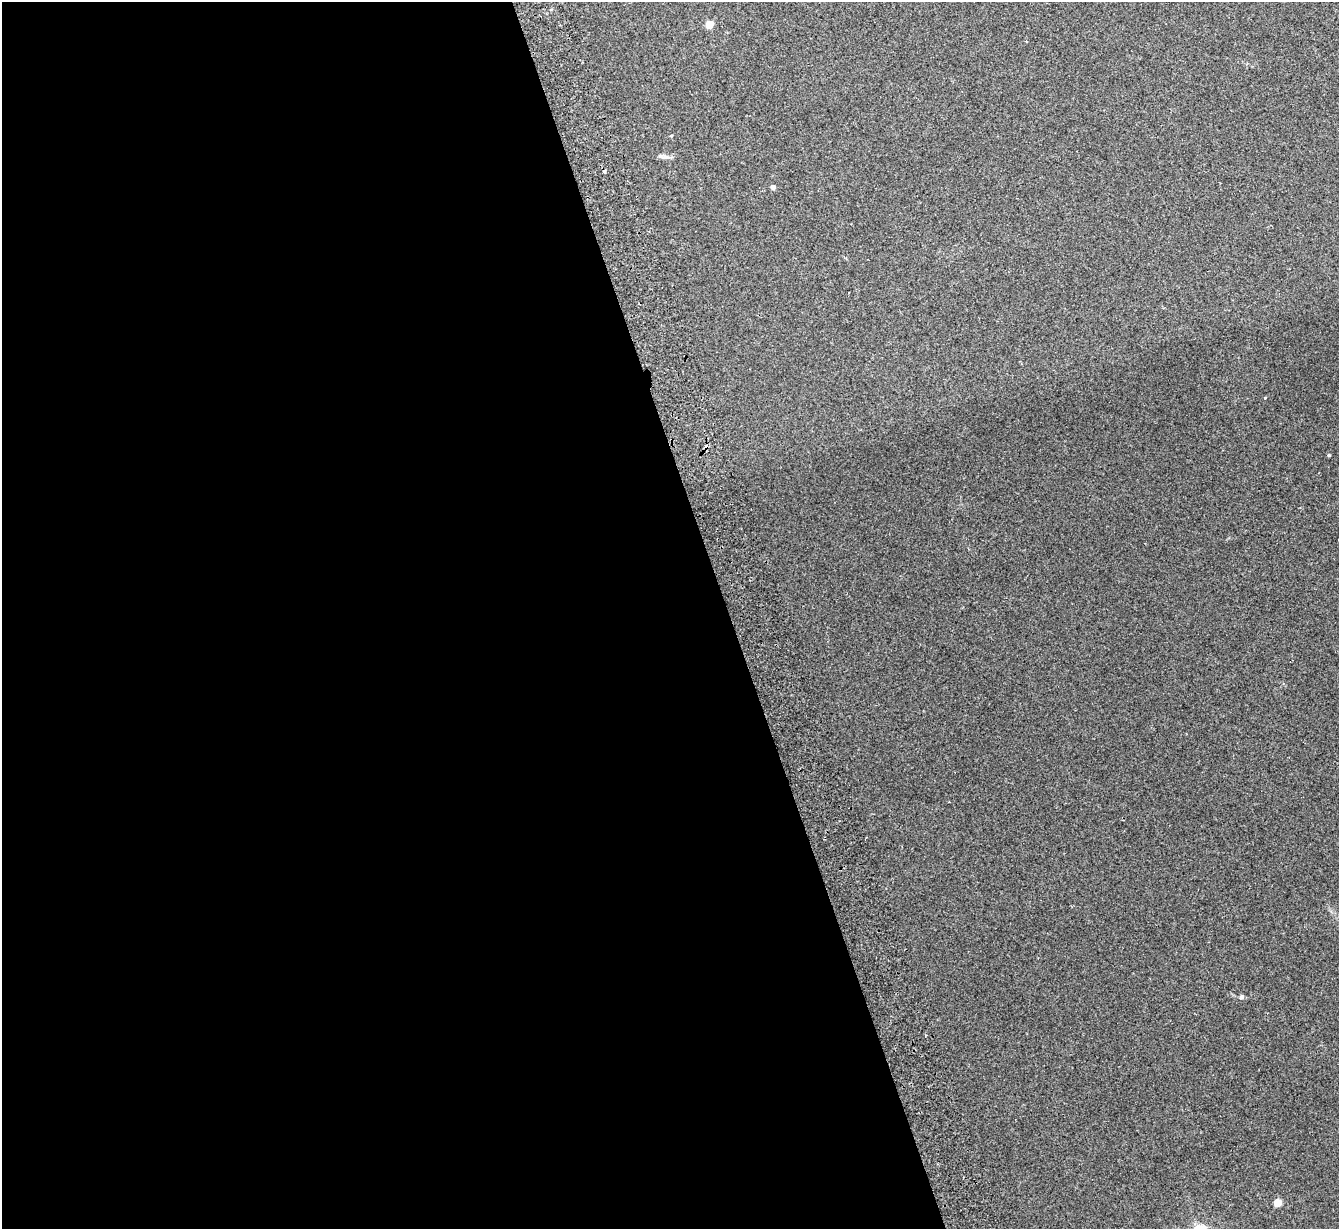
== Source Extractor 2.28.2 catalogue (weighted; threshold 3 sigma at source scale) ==
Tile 9 of 4 x 4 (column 1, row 3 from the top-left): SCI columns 57-1393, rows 1399-2625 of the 5459 x 5375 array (HDU 1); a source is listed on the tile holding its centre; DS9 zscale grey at full resolution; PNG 1341 x 1231 px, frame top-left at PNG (2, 2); no overlay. Shown black and unused: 54% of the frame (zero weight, under 2 of 3 exposures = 3% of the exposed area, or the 3 px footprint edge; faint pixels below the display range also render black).
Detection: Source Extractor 2.28.2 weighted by HDU 2 'WHT'; one run over the whole footprint, this tile lists its part. Background 0.0807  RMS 0.0082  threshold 0.037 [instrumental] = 3 sigma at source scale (4.5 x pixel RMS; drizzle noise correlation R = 1.50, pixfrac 1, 0.05/0.05 arcsec/px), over >= 5 px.
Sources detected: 9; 1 cosmic-ray / hot-pixel residue — not listed; the other 8 listed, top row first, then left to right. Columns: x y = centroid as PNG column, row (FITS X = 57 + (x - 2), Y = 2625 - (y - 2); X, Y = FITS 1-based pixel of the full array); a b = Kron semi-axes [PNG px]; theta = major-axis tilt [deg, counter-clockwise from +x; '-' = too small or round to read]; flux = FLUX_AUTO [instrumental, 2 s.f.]
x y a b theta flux
710 24 5 4 - 22
665 157 14 5 3 3.3
773 187 4 4 - 3.9
1265 398 4 3 - 0.65
706 447 4 4 - 5.9
1329 455 3 3 - 1.2
1242 997 6 6 - 1.7
1277 1203 5 5 - 21
Overlapping masked pixels (flux is a lower limit): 1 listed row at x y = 706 447